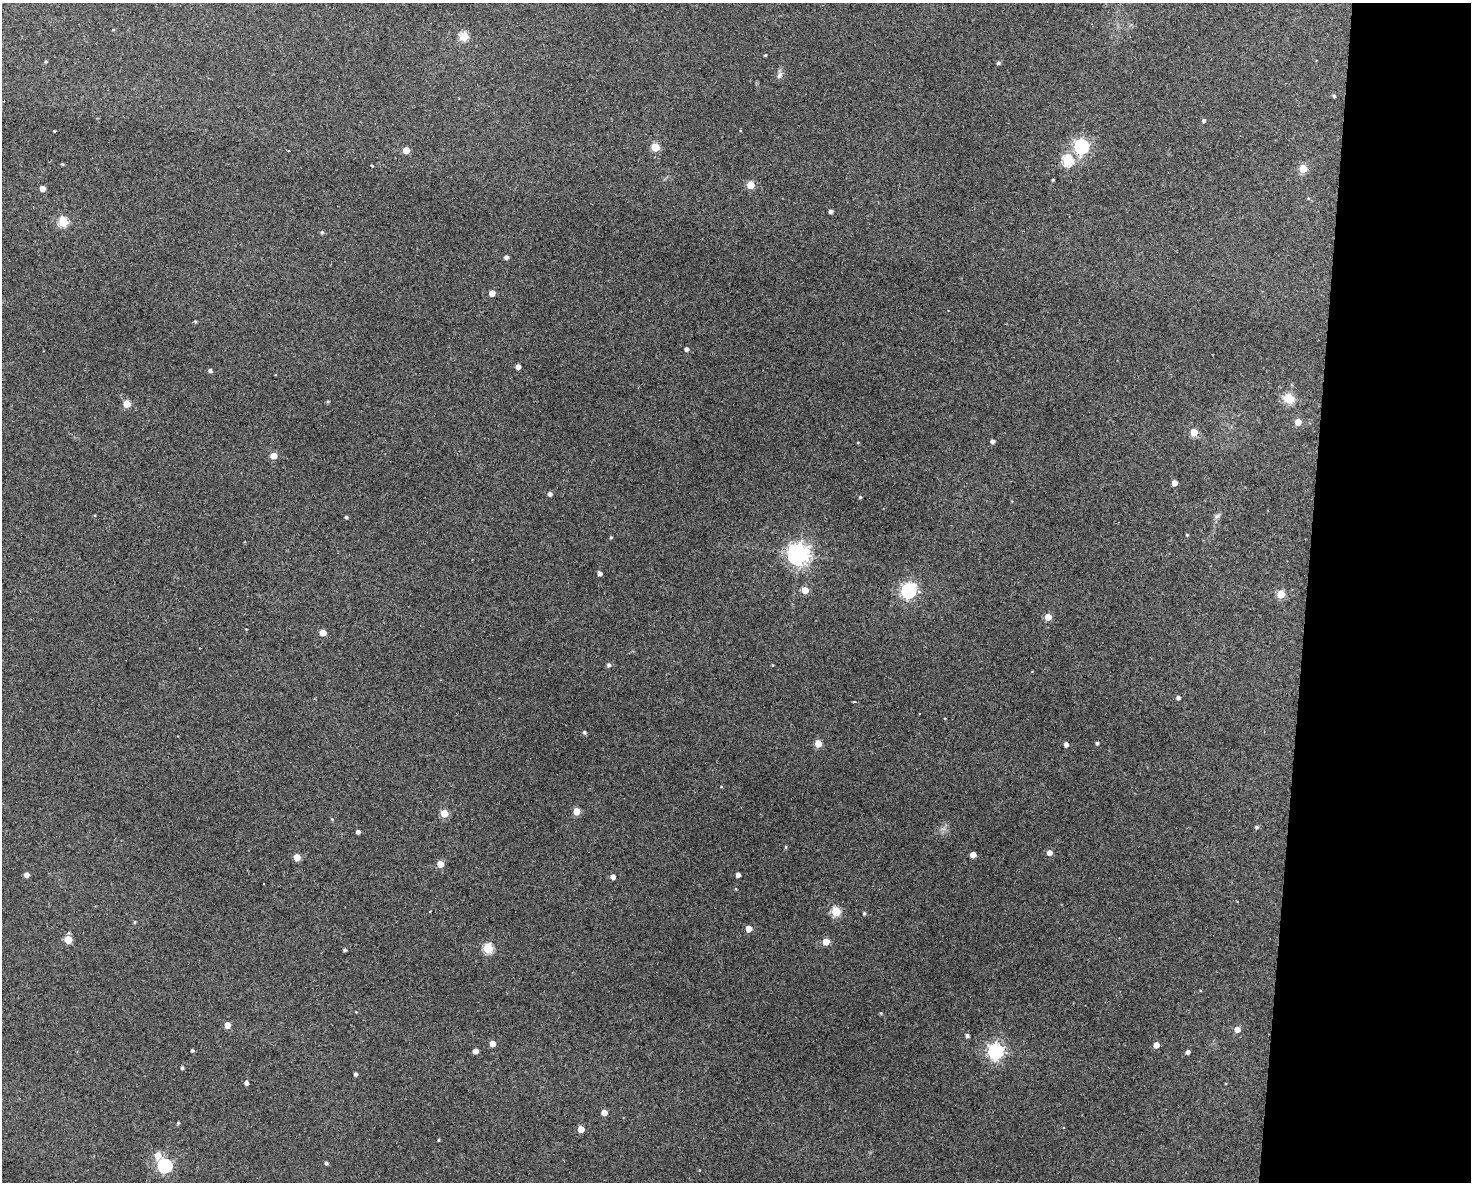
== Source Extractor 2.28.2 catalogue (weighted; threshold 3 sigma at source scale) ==
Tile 9 of 3 x 4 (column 3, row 3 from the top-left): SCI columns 3047-4515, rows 1181-2360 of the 4742 x 4720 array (HDU 1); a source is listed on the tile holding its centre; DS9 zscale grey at full resolution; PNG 1473 x 1184 px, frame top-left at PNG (2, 3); no overlay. Shown black and unused: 11% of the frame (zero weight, under 3 of 4 exposures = <1% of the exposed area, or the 3 px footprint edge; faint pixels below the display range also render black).
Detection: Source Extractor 2.28.2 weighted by HDU 2 'WHT'; one run over the whole footprint, this tile lists its part. Background 0.125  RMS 0.0065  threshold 0.0292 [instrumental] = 3 sigma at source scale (4.5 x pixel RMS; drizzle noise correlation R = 1.50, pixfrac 1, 0.05/0.05 arcsec/px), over >= 5 px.
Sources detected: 102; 1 cosmic-ray / hot-pixel residue — not listed; the other 101 listed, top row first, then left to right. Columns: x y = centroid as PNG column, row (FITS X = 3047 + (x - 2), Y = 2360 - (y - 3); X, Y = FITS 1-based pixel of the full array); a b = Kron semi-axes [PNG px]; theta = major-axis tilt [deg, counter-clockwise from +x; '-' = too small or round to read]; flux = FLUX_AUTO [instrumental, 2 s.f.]
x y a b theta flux
113 30 4 3 - 0.49
464 36 5 5 - 35
765 55 3 3 - 0.63
46 61 4 3 - 0.72
998 63 4 4 - 1.3
780 75 10 7 65 2.3
1334 96 3 3 - 0.97
1204 120 4 4 - 1.4
54 131 3 3 - 2.9
1082 146 6 6 - 160
655 147 5 5 - 24
406 150 5 4 - 8.4
288 151 2 2 - 0.57
1067 160 5 5 - 56
62 164 4 3 - 0.64
372 165 3 3 - 2.1
1303 168 5 5 - 22
1053 180 3 2 - 0.54
750 185 5 5 - 19
42 188 4 4 - 5.1
831 211 4 4 - 1.7
63 222 5 5 - 39
322 232 5 5 - 1
506 257 5 5 - 2
492 293 4 4 - 6
195 321 5 3 - 0.65
686 349 4 4 - 2.3
518 367 4 4 - 3
210 371 4 4 - 1.6
1289 398 11 10 - 9.8
328 401 4 3 - 0.77
127 404 5 5 - 13
1298 422 5 4 - 9.6
1194 432 5 5 - 14
992 441 4 4 - 1.9
858 442 4 3 - 0.5
273 456 5 4 - 9.2
1174 483 4 4 - 6.1
550 494 4 4 - 2
860 497 4 3 - 0.74
1217 516 7 6 - 1.6
346 517 4 3 - 0.96
1187 535 4 3 - 0.66
611 537 4 3 - 0.83
799 554 7 7 - 450
600 573 4 4 - 2.3
805 590 5 4 - 11
908 591 6 6 - 160
1281 594 5 5 - 21
1048 617 5 4 - 11
323 633 4 4 - 9.1
609 665 6 5 - 1.4
772 665 4 3 - 0.47
1178 698 4 4 - 1.8
854 702 4 3 - 2.1
584 732 4 4 - 1.3
818 743 5 4 - 11
1097 743 4 3 - 1.1
1066 744 4 4 - 3
576 811 5 4 - 12
444 813 5 5 - 17
1256 827 5 4 - 1.1
358 832 4 4 - 2.2
786 847 4 4 - 0.7
1049 853 5 5 - 4.2
973 855 4 4 - 6.6
297 857 5 4 - 11
440 864 5 4 - 10
26 875 4 4 - 3.1
738 875 4 4 - 3
613 877 4 4 - 3.8
264 883 2 2 - 0.75
836 911 5 5 - 35
864 913 4 4 - 0.9
135 922 4 3 - 0.73
748 929 4 4 - 8.4
68 940 5 5 - 15
826 942 5 4 - 9.5
488 948 5 5 - 43
345 950 3 3 - 1.1
356 1012 3 2 - 0.44
881 1013 4 4 - 0.63
227 1025 5 4 - 6.2
1237 1029 5 5 - 5.5
967 1036 4 4 - 1.5
492 1044 4 4 - 6.4
1156 1045 4 4 - 6.1
192 1050 3 3 - 0.95
475 1051 4 4 - 4.3
996 1051 6 6 - 200
1188 1052 4 4 - 2.1
182 1068 4 4 - 1.1
355 1074 4 4 - 1.5
246 1083 4 4 - 2
604 1113 4 4 - 5.8
178 1123 4 4 - 0.67
581 1129 5 4 - 7.4
438 1140 4 3 - 0.56
158 1155 6 6 - 8.3
326 1163 4 3 - 1.3
165 1166 6 6 - 110